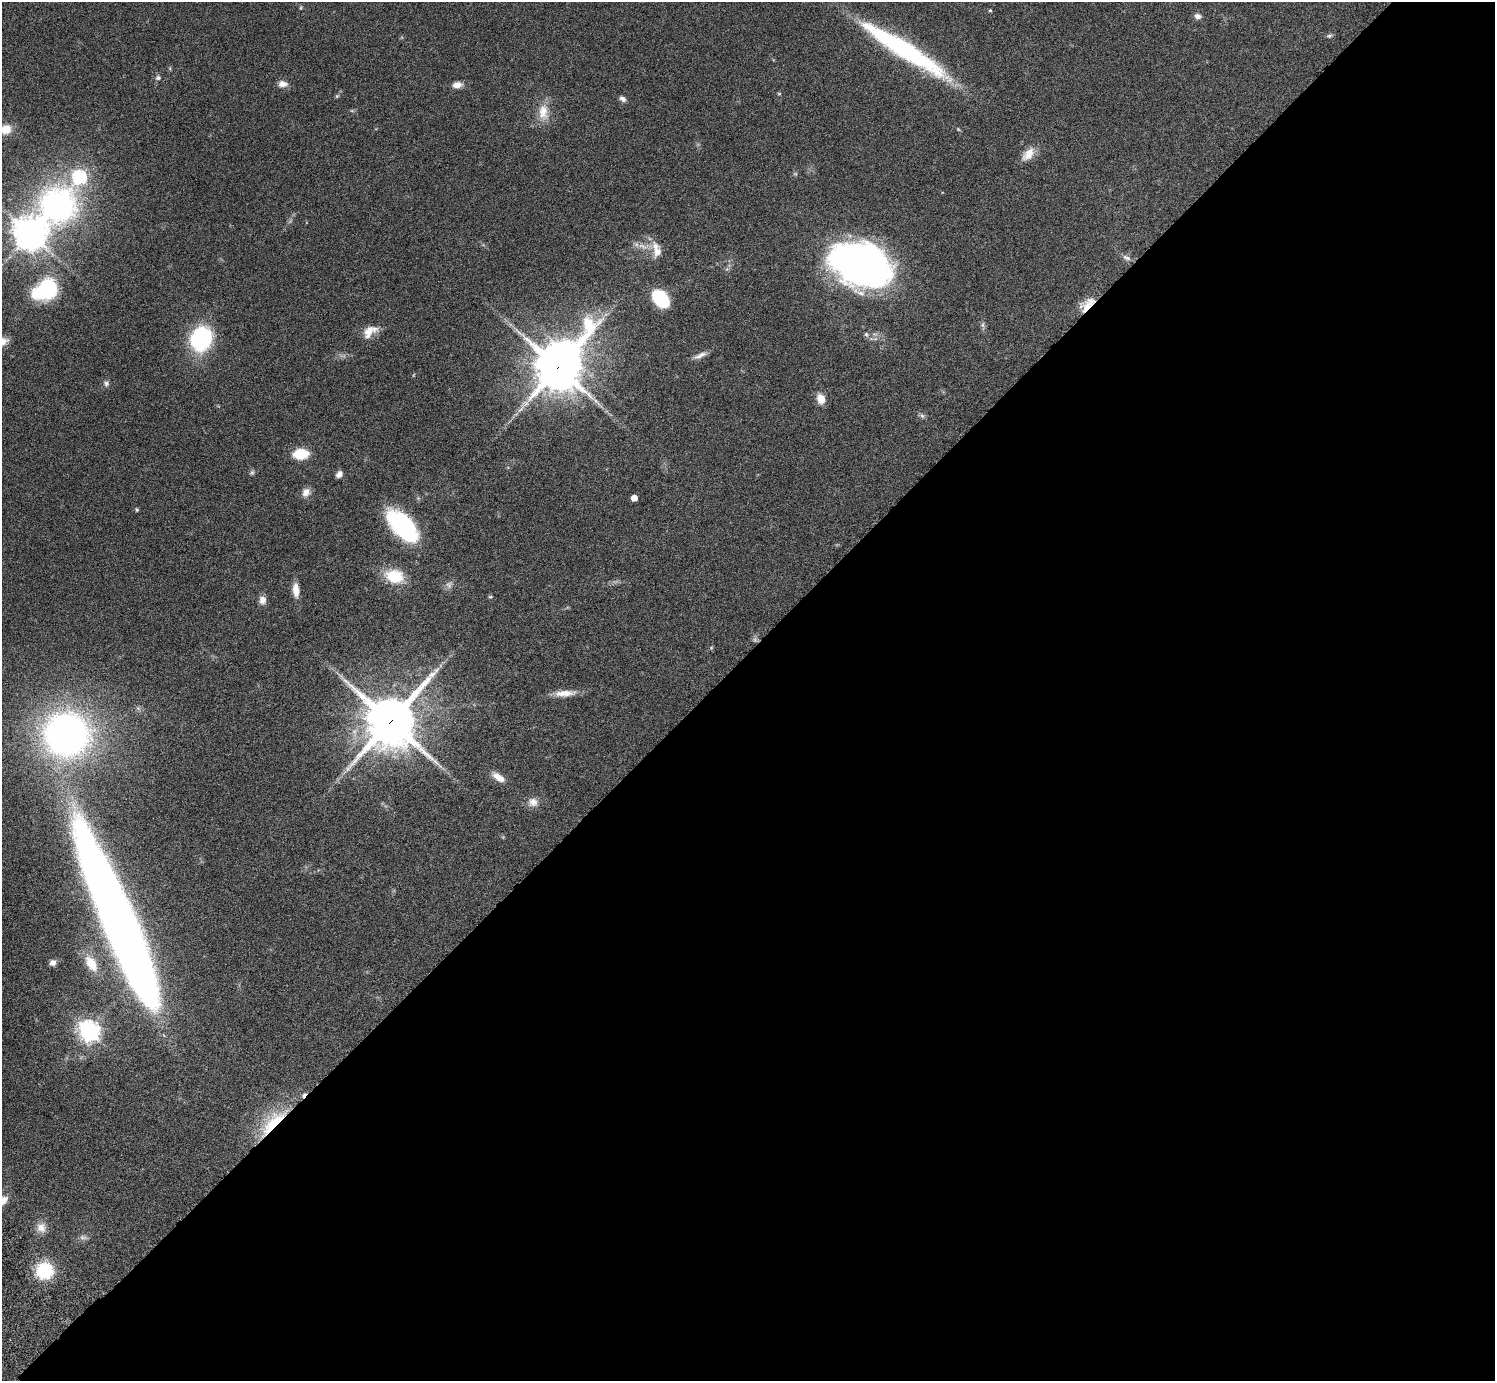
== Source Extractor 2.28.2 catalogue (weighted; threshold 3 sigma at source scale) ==
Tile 12 of 4 x 4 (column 4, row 3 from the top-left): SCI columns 4526-6018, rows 1726-3104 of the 6060 x 6070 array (HDU 1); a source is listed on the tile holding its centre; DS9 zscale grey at full resolution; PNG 1497 x 1383 px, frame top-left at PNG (2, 2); no overlay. Shown black and unused: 53% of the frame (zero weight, under 3 of 6 exposures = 3% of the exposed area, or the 3 px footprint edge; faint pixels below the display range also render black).
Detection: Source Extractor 2.28.2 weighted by HDU 2 'WHT'; one run over the whole footprint, this tile lists its part. Background 0.0834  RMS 0.0046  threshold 0.0187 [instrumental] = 3 sigma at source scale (4.09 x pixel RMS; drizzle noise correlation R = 1.36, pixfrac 0.8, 0.05/0.05 arcsec/px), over >= 5 px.
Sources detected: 64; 4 too faint to see at this stretch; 1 inside a brighter object's white glare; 1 cosmic-ray / hot-pixel residue — not listed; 2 inside a brighter listed object's ellipse — not listed separately; the other 56 listed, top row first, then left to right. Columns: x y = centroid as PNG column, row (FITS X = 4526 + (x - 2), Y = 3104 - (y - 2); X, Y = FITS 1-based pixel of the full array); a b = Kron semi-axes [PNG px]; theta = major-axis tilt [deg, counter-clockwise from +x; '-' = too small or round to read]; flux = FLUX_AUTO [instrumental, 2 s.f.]
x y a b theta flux
990 10 4 3 - 0.57
1198 16 8 7 - 1.8
1329 36 7 5 2 0.82
904 49 103 15 -32 75
158 78 8 6 14 1.1
282 84 11 8 -3 2.8
457 85 11 7 6 2.7
779 94 5 3 - 0.4
337 96 6 5 - 0.6
622 99 8 6 -30 1.5
543 112 25 14 -86 7.2
6 129 13 11 24 5.3
958 129 6 4 -46 0.46
1028 154 20 11 48 5.2
57 205 48 38 45 110
30 233 11 10 - 710
643 246 19 8 -12 3.7
657 252 15 10 69 3.9
1127 258 13 6 -27 1.7
860 264 52 36 -21 200
48 288 16 13 -78 38
660 298 15 10 -50 30
1087 305 21 11 45 7.2
983 325 9 4 82 0.99
368 332 19 13 54 5.5
866 334 7 5 -74 0.91
201 339 25 21 70 38
566 353 14 9 39 390
700 355 19 6 24 2.5
558 367 16 15 - 1600
106 383 8 8 - 1.3
821 399 9 7 -69 6
922 416 7 6 - 1
301 454 16 11 4 10
339 474 8 6 50 2
306 492 12 10 57 2.9
634 498 5 5 - 5.8
137 510 5 4 - 0.57
402 526 36 17 -48 55
394 576 21 15 -14 14
296 590 16 7 -85 4.5
490 597 6 4 -18 0.57
262 600 9 8 - 2.7
565 693 28 8 4 5.3
390 721 18 17 - 2000
66 734 35 33 -26 190
498 777 15 7 -35 4.7
533 802 12 12 - 3.3
120 923 156 23 -67 730
53 963 7 6 - 2.3
91 963 22 12 -57 8.4
89 1031 8 7 - 290
273 1123 45 14 46 22
3 1201 14 8 45 4.3
41 1228 14 13 - 3.8
44 1271 17 16 - 20
Overlapping masked pixels (flux is a lower limit): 4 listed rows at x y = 1087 305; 558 367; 390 721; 273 1123
Isophote crosses this tile's border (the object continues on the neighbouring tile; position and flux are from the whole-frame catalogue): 2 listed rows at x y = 6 129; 3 1201